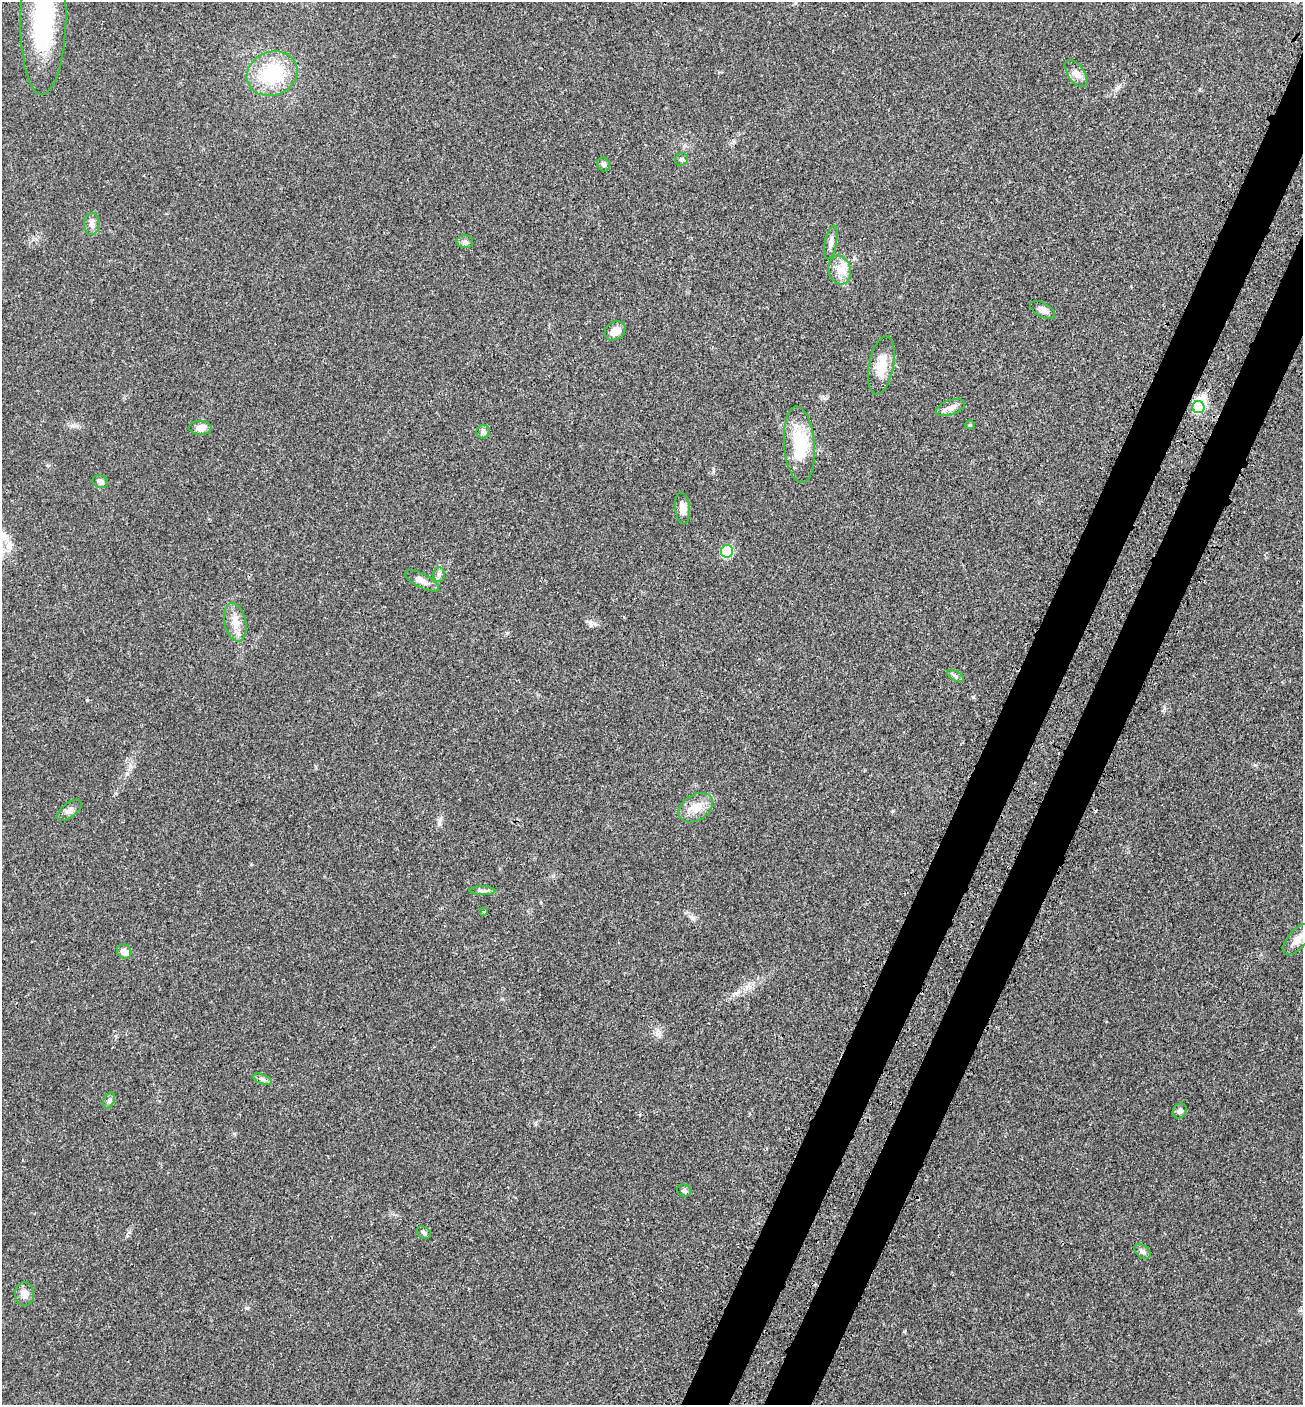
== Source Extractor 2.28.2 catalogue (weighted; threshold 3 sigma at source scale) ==
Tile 10 of 4 x 4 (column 2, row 3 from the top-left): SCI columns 1540-2840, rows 1509-2911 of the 5815 x 5821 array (HDU 1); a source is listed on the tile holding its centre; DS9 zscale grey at full resolution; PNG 1305 x 1407 px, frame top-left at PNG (2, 2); each listed source drawn as its Kron ellipse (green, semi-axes under 4 px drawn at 4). Shown black and unused: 6% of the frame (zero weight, under 3 of 4 exposures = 8% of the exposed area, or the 3 px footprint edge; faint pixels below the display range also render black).
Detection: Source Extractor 2.28.2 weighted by HDU 2 'WHT'; one run over the whole footprint, this tile lists its part. Background 0.0234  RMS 0.0035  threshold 0.0157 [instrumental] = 3 sigma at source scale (4.5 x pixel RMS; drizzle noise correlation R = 1.50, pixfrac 1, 0.05/0.05 arcsec/px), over >= 5 px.
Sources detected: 39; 1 inside a brighter object's white glare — neither listed nor drawn; the other 38 listed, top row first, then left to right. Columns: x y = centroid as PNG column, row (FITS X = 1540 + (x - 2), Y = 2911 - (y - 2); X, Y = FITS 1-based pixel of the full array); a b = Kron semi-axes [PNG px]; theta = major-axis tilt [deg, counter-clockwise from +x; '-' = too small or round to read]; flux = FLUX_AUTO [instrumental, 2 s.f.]
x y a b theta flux
43 18 76 23 89 39
1076 73 15 8 -53 2.4
272 74 26 21 22 20
682 159 7 6 - 0.76
604 164 7 6 - 0.94
92 224 11 8 88 1.6
465 242 8 6 -5 1.1
831 242 17 6 79 1.7
840 270 15 11 -74 3.8
1043 310 13 7 -29 1.9
615 331 11 9 36 3.2
881 366 29 12 79 6.4
1198 407 6 6 - 18
950 408 15 7 19 1.9
970 425 5 4 - 0.54
200 428 11 7 -1 2.2
483 432 7 6 - 1.1
799 445 38 15 -86 16
100 481 8 6 -17 1.1
683 508 16 7 -83 3.1
727 551 6 6 - 19
439 575 7 6 - 1
422 581 19 7 -27 2.4
235 622 19 10 -77 4.2
956 676 9 5 -27 0.76
696 808 18 13 33 4.6
69 810 14 7 39 1.5
482 891 13 4 -1 1
484 912 3 3 - 0.33
1298 939 19 9 48 3.1
124 951 7 6 - 2.6
262 1079 10 4 -21 0.88
109 1100 8 5 64 0.84
1180 1111 8 6 50 1.2
684 1191 7 6 - 0.78
424 1233 7 5 -34 0.83
1142 1251 9 6 -39 1.1
25 1294 12 9 -83 2.6
Isophote crosses this tile's border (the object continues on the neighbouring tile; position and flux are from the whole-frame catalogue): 1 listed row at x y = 43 18
Unlisted compact peaks at least as high as the median listed source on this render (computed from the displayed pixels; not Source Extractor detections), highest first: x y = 247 1308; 892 811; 973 697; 904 1331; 591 625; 87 700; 735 993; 507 633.